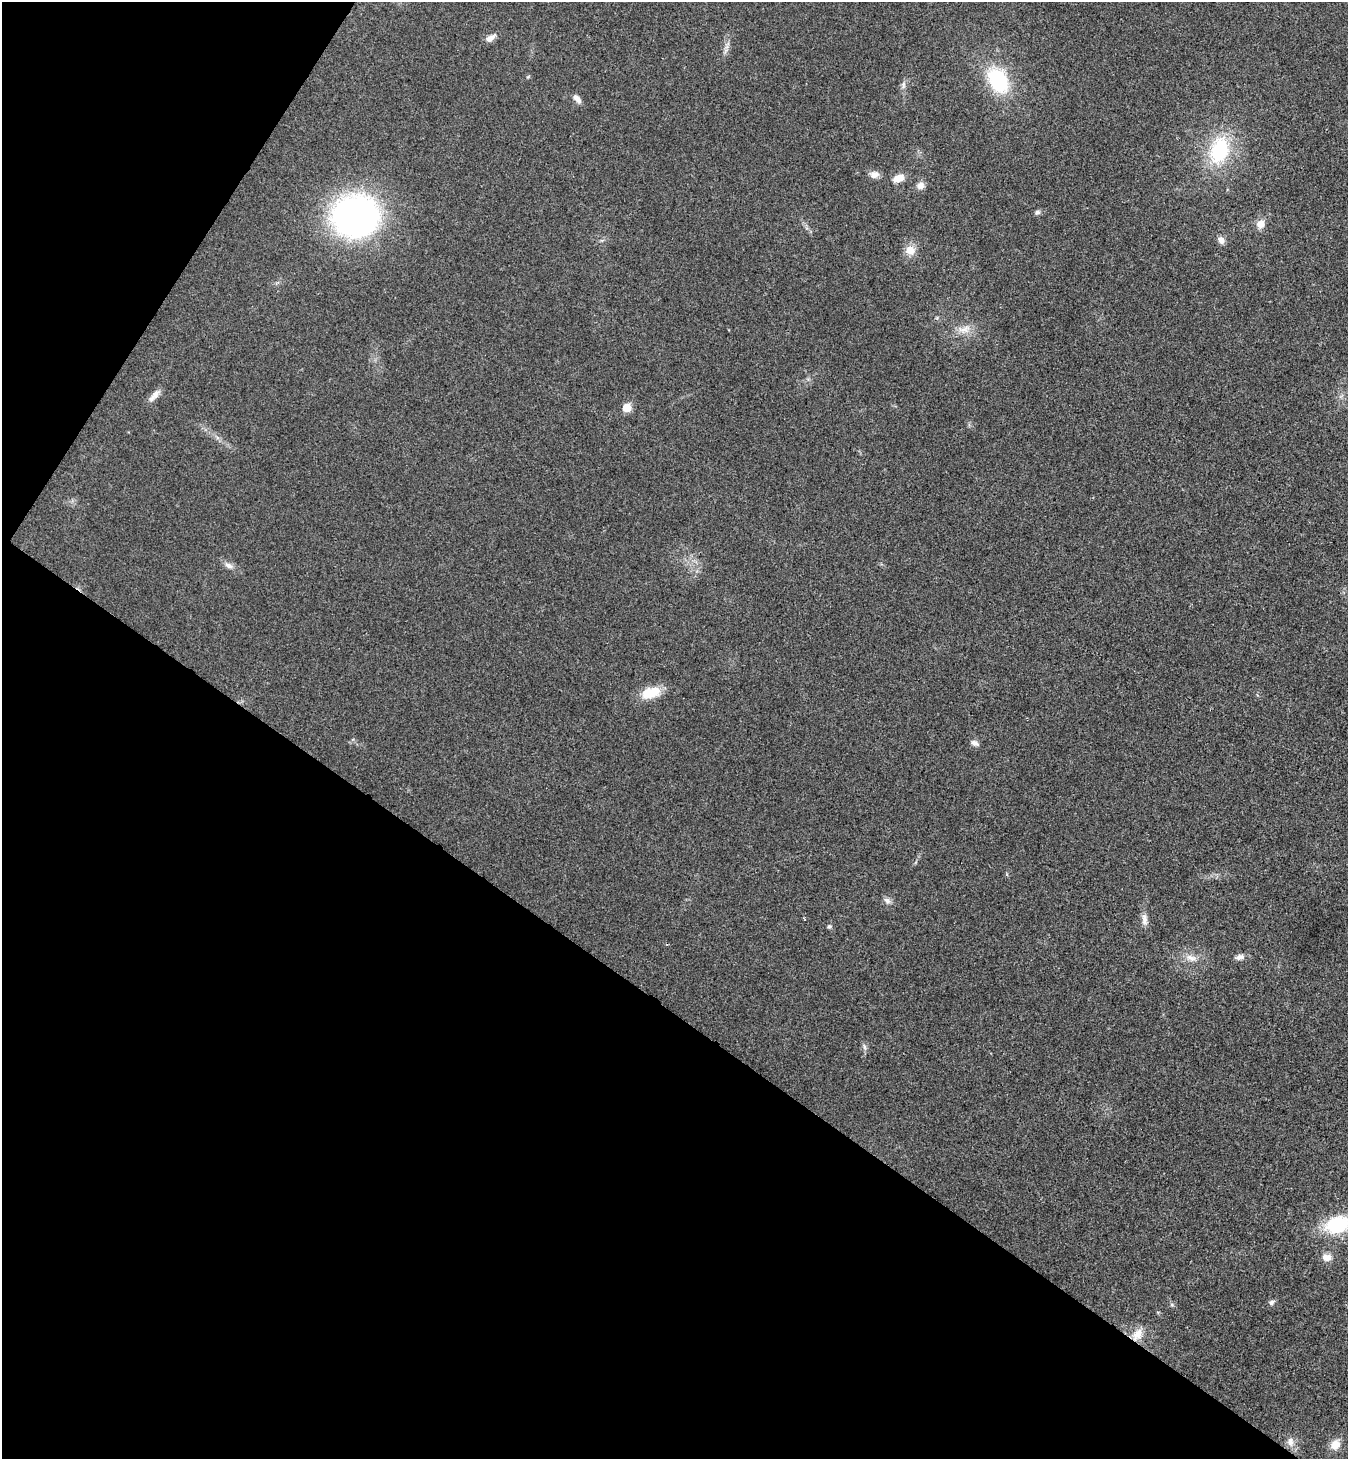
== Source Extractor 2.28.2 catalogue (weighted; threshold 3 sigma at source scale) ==
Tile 9 of 4 x 4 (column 1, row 3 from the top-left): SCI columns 200-1545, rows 1497-2953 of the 5922 x 5901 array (HDU 1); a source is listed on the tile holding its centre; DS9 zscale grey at full resolution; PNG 1350 x 1461 px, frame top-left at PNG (2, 2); no overlay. Shown black and unused: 36% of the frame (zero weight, under 3 of 4 exposures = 6% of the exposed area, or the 3 px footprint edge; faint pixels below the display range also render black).
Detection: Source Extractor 2.28.2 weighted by HDU 2 'WHT'; one run over the whole footprint, this tile lists its part. Background 0.0196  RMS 0.0064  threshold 0.0286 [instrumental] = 3 sigma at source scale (4.5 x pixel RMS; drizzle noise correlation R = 1.50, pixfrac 1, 0.05/0.05 arcsec/px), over >= 5 px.
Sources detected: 31; all 31 listed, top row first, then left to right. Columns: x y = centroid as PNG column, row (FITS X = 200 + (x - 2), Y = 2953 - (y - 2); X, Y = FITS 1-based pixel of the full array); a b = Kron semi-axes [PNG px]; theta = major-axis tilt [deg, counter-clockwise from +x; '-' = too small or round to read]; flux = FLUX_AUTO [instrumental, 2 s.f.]
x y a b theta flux
490 38 14 7 32 3.5
998 80 24 17 -58 46
903 84 9 4 90 1.7
577 99 13 6 -48 3
1219 150 28 19 73 43
874 175 11 8 8 3.8
898 178 15 8 16 6.1
920 185 9 9 - 3.5
1037 212 7 5 1 1.6
356 217 39 34 -9 220
1260 224 9 9 - 5.3
1221 240 10 7 -63 3
910 250 10 10 - 6.8
964 329 17 8 15 5.5
154 396 20 6 48 3.9
627 408 6 5 - 15
229 566 12 6 -28 2.9
651 692 25 13 16 13
975 743 11 6 -27 2.4
887 901 10 7 -39 2.4
1144 919 18 6 -87 3.7
829 926 6 4 19 0.99
1240 957 10 7 18 2.8
1191 958 15 7 -21 4.4
865 1047 7 4 -89 1.3
1337 1225 22 15 16 42
1327 1257 11 9 -5 4.6
1271 1302 8 5 50 1.6
1137 1334 18 10 59 7.1
1290 1442 10 8 -85 3.7
1335 1445 12 10 31 6.3
Overlapping masked pixels (flux is a lower limit): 1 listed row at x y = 1137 1334
Isophote crosses this tile's border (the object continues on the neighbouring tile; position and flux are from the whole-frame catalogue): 1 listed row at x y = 1337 1225